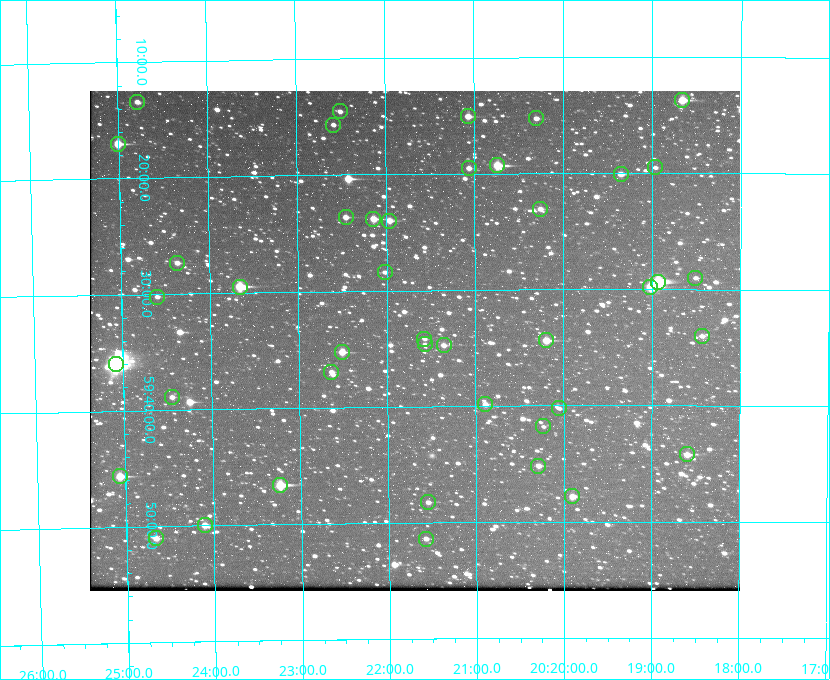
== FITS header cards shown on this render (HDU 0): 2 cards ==
NAXIS1  =                  650 / Width of table row in bytes
NAXIS2  =                  500 / Number of rows in table

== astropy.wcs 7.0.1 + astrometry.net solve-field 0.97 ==
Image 650 x 500 px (HDU 0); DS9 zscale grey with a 90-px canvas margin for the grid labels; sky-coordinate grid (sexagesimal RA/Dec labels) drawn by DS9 from the SOLVED WCS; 43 Tycho-2 reference stars matched to detected sources circled (green)
Header WCS: none
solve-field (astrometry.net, Tycho-2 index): SOLVED blind (the file carries no WCS)
Solved WCS: RA---TAN-SIP/DEC--TAN-SIP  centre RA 20:21:41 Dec +59:34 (305.42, +59.57 deg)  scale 5.17 arcsec/px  FOV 56.0' x 43.1'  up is -180 deg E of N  parity flipped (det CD > 0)
(file carries no celestial WCS; the grid is the blind solution)
Tycho-2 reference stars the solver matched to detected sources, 43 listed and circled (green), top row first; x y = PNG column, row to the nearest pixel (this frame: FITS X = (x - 90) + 1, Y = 500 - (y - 91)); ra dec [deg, ICRS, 3 dp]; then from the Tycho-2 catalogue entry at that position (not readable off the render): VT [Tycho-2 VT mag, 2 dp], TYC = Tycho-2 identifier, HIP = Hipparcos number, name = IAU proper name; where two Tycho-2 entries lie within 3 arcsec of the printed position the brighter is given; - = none
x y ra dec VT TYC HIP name
682 100 304.666 +59.228 9.63 3949-1325-1 - -
137 102 306.195 +59.224 11.41 3949-1857-1 - -
340 111 305.626 +59.242 11.94 3949-1433-1 - -
468 116 305.267 +59.251 11.19 3949-745-1 - -
536 118 305.075 +59.254 11.10 3949-857-1 - -
333 125 305.645 +59.261 12.19 3949-1327-1 - -
118 144 306.252 +59.284 9.41 3949-1643-1 - -
497 165 305.185 +59.322 8.95 3949-1869-1 - -
655 167 304.741 +59.325 12.05 3949-499-1 - -
469 168 305.266 +59.325 11.55 3949-717-1 - -
621 174 304.838 +59.335 10.93 3949-1877-1 - -
540 209 305.064 +59.384 11.29 3949-93-1 - -
346 217 305.613 +59.394 10.81 3949-1261-1 - -
373 219 305.535 +59.397 10.37 3949-1383-1 - -
389 221 305.490 +59.400 10.79 3949-1179-1 - -
177 263 306.091 +59.456 11.36 3949-919-1 - -
385 272 305.505 +59.474 11.77 3949-1259-1 - -
695 278 304.626 +59.483 12.57 3949-149-1 - -
658 282 304.733 +59.490 8.93 3949-1451-1 - -
240 287 305.915 +59.492 9.25 3949-1149-1 - -
650 287 304.755 +59.496 9.37 3949-615-1 - -
157 297 306.149 +59.504 12.27 3949-401-1 - -
702 336 304.607 +59.567 11.00 3949-1861-1 - -
424 339 305.394 +59.570 11.70 3949-405-1 - -
546 340 305.049 +59.573 10.18 3949-1099-1 - -
425 344 305.393 +59.578 11.77 3949-137-1 - -
444 345 305.340 +59.579 10.98 3949-39-1 - -
342 352 305.628 +59.588 10.19 3949-1517-1 - -
116 364 306.271 +59.600 6.45 3949-2016-1 100714 -
331 372 305.659 +59.616 11.86 3949-1415-1 - -
172 397 306.113 +59.648 11.13 3949-1837-1 - -
485 404 305.223 +59.664 11.52 3949-1631-1 - -
559 408 305.013 +59.671 12.48 3949-1826-1 - -
543 426 305.057 +59.697 12.28 3949-191-1 - -
687 454 304.649 +59.737 10.61 3949-735-1 - -
538 466 305.073 +59.753 11.06 3949-89-1 - -
120 476 306.265 +59.761 9.71 3949-555-1 - -
280 485 305.808 +59.778 8.73 3949-715-1 100545 -
572 496 304.976 +59.797 11.33 3949-1031-1 - -
428 502 305.387 +59.804 11.49 3949-285-1 - -
205 525 306.026 +59.833 10.93 3949-785-1 - -
156 538 306.165 +59.851 11.26 3949-49-1 - -
426 539 305.395 +59.857 11.71 3949-313-1 - -